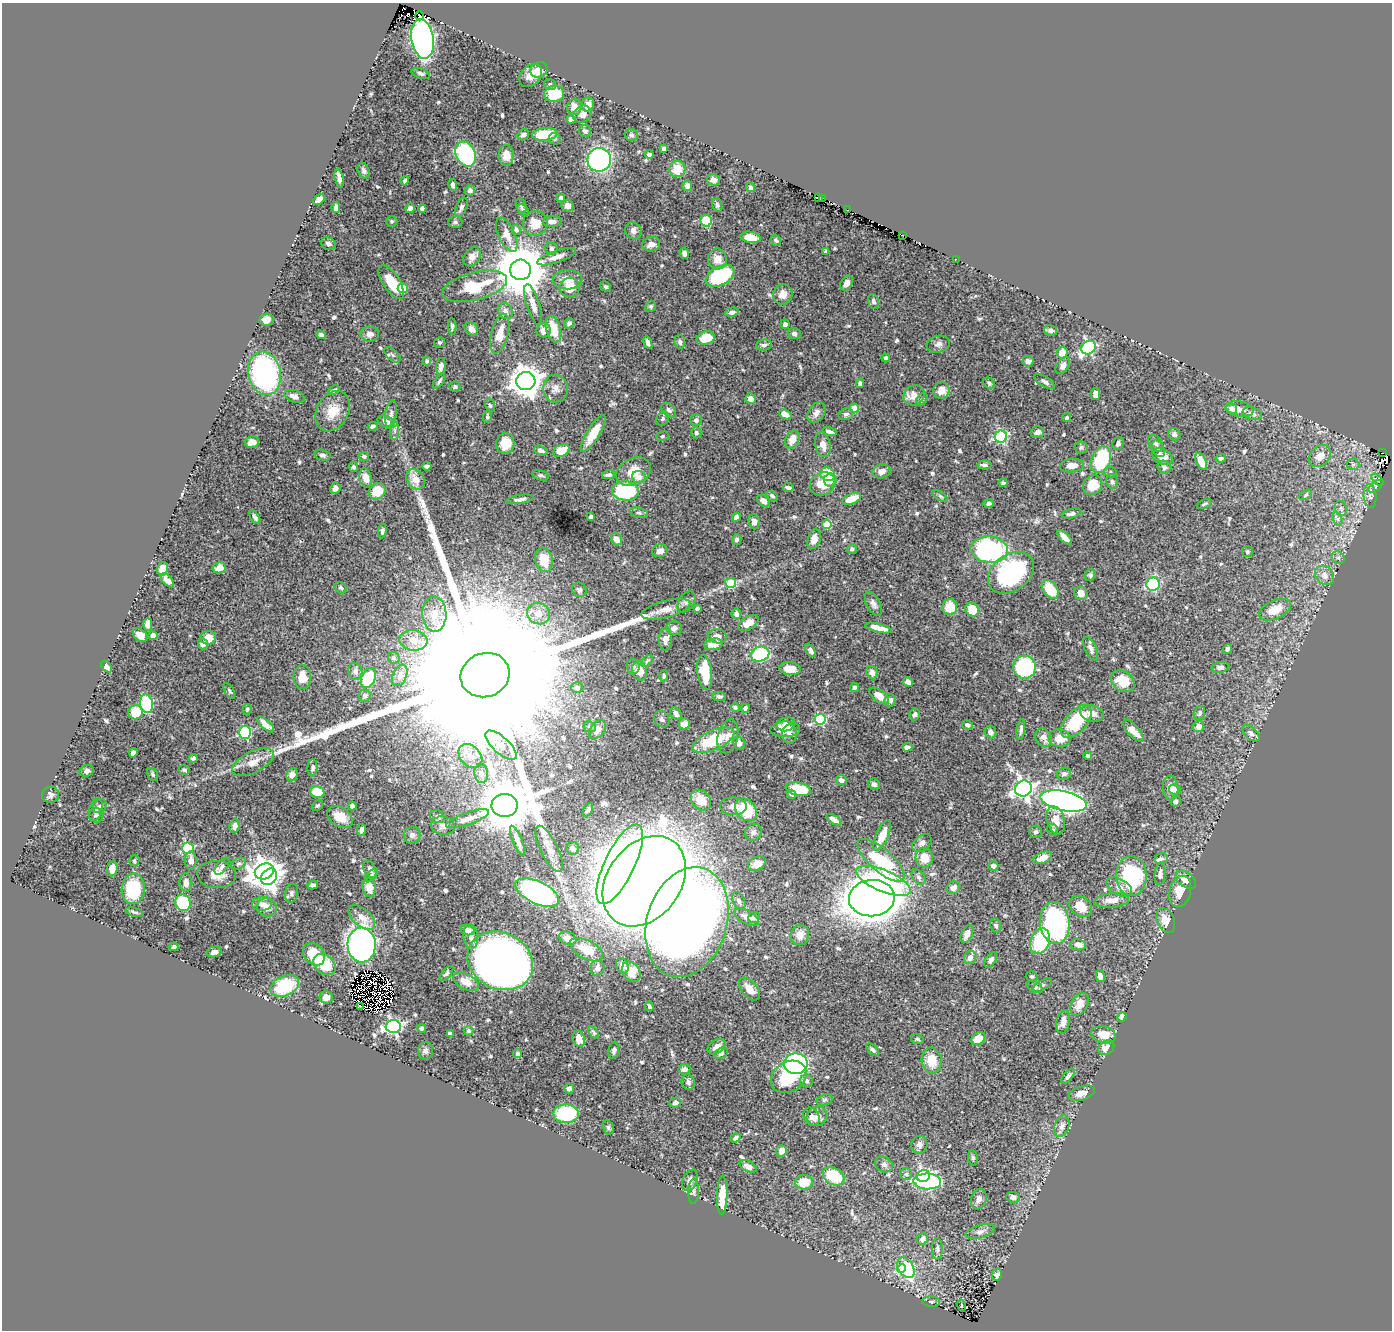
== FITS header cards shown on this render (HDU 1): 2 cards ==
NAXIS1  =                 1390
NAXIS2  =                 1328

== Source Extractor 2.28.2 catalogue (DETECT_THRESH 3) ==
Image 1390 x 1328 px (HDU 1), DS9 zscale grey, 1 PNG px = 1 image px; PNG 1394 x 1332 px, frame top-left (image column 1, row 1328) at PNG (2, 3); each listed source drawn as its Kron ellipse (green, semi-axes under 4 px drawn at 4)
Background 0.746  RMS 0.015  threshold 0.0436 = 3 sigma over >= 5 px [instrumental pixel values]
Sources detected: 631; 3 with non-positive FLUX_AUTO (blend fragments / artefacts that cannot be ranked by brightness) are neither listed nor drawn; of the other 628, the 500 brightest by FLUX_AUTO listed and drawn (128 fainter detections omitted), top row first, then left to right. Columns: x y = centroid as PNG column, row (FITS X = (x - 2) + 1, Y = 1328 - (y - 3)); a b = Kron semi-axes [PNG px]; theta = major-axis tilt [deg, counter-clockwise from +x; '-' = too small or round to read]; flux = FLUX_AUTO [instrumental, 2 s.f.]
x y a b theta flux
419 16 4 2 - 9.6
423 39 20 11 -81 490
539 70 9 7 26 13
421 73 9 5 -17 2.9
531 75 13 9 45 9.8
550 85 6 5 - 2.6
554 94 10 8 6 33
588 105 7 6 - 6.7
574 107 8 7 - 9.6
582 114 10 8 40 7.9
571 119 4 4 - 6.3
585 131 6 5 - 2.9
545 134 13 6 6 39
523 135 6 5 - 2.7
631 135 7 6 - 2.1
555 139 6 5 - 2.1
663 149 4 3 - 2.1
466 154 13 9 -62 140
506 155 10 7 90 11
649 155 4 4 - 3.6
599 160 12 11 - 220
677 169 8 8 - 18
364 170 8 5 -67 2.9
339 178 10 3 -78 4.8
713 180 7 5 -17 6.4
405 181 5 3 - 1.8
453 185 6 3 -79 2.7
687 186 5 5 - 4.2
750 187 5 4 - 2.8
470 190 5 5 - 3.5
818 197 4 2 - 9.7
561 198 4 4 - 2
822 198 3 2 - 15
319 199 6 4 45 6.9
717 205 7 5 -70 2.3
521 206 7 5 -72 2
568 206 6 5 - 5.2
336 207 5 4 - 4.9
461 207 10 5 66 3.3
410 208 5 4 - 3.5
422 208 4 4 - 3.7
523 210 6 4 -45 1.7
848 210 4 2 - 20
392 221 5 5 - 1.9
706 221 6 5 - 35
455 222 7 6 - 2.3
552 222 9 5 1 5.3
535 223 12 12 - 15
516 230 5 4 - 3.3
633 231 9 8 - 5.3
507 235 18 8 -65 11
903 235 3 2 - 6
751 237 10 5 -9 14
776 240 6 4 -53 2
328 244 8 6 -28 2.9
651 244 9 7 14 6.4
551 249 6 6 - 2.3
826 251 4 3 - 2.6
684 253 6 5 - 3.9
472 257 10 7 55 6.4
557 257 20 6 19 7.3
717 259 10 9 - 12
956 259 2 2 - 63
520 270 10 10 - 6600
720 276 15 9 28 79
568 280 14 10 1 10
391 282 19 8 -57 26
847 283 8 5 59 6.2
475 286 33 14 14 41
570 287 10 9 - 17
606 287 5 4 - 1.8
403 288 5 5 - 36
783 294 10 9 - 8.4
873 301 7 5 -74 2.7
533 305 21 6 -73 7.5
651 306 5 5 - 1.8
505 311 8 7 - 4.2
732 312 7 4 14 3.6
266 320 7 6 - 8.4
569 323 5 5 - 2.7
785 324 5 4 - 3.7
452 326 8 4 -88 2.1
471 329 7 6 - 4.6
553 329 14 7 -75 23
544 330 7 7 - 6.6
1051 330 6 5 - 3.5
370 334 9 7 -1 5.1
500 334 20 8 76 14
794 334 7 5 -20 3.3
321 335 5 4 - 3.6
706 338 9 6 16 27
680 342 7 5 -80 3.2
440 343 5 5 - 1.7
648 343 6 4 -70 4.3
938 344 12 8 13 4.8
764 345 8 5 7 3.3
1089 347 8 6 41 140
1062 353 6 5 - 10
392 355 10 5 -43 2.5
886 358 4 4 - 2
427 361 4 4 - 2.3
1028 361 5 5 - 4.2
1063 365 9 6 55 5.1
441 366 8 4 81 4.6
264 373 22 16 -77 180
439 381 8 4 51 2.1
526 381 9 9 - 1400
1045 382 12 5 -32 3.4
860 383 4 4 - 3.2
989 383 6 5 - 1.9
455 387 5 5 - 2
555 389 14 12 -85 7.9
334 390 6 3 27 2.8
941 390 8 8 - 11
1095 394 6 4 90 6.1
914 395 11 10 - 12
294 396 10 6 -19 5.7
751 399 5 5 - 7.4
922 399 7 5 51 2.4
490 406 6 5 - 1.9
854 408 4 4 - 19
1232 409 5 5 - 4.7
1239 409 14 7 -9 7.9
669 410 8 6 -46 3.3
333 411 21 15 61 21
816 413 11 8 56 6
391 414 13 5 82 3.8
785 414 6 4 -26 9.9
846 414 7 5 15 3.2
1252 414 10 6 -15 5.1
487 417 6 4 88 1.9
1067 418 4 4 - 1.8
663 419 7 6 - 2.1
696 420 5 5 - 3.4
386 422 9 6 -25 6.9
373 426 5 3 - 2.5
395 430 9 4 -90 2.9
829 432 7 3 -15 3.7
1037 432 7 5 16 3.4
696 433 6 5 - 2.6
593 434 21 6 59 21
1174 434 6 6 - 3.1
663 436 6 5 - 1.7
1001 437 6 6 - 140
792 439 9 6 65 11
252 442 7 5 13 5.9
505 443 10 9 - 18
1118 443 7 5 68 3.1
1156 444 9 6 -53 2.7
823 445 12 7 -76 7.9
1081 447 6 6 - 2.5
1158 449 9 5 -61 2.8
541 450 7 4 -17 3.8
561 451 8 6 24 19
1383 453 2 2 - 2.7
322 455 8 5 -14 2.8
1320 456 12 9 48 10
364 457 5 4 - 2.3
1162 457 11 7 -32 12
1221 458 5 4 - 1.9
1101 460 14 9 69 70
1201 461 9 5 -66 18
1353 464 6 5 - 2
984 465 7 4 -3 2.9
1072 465 12 7 4 9.6
427 466 5 3 - 1.8
354 467 5 4 - 2.1
1164 467 7 6 - 3.9
881 471 9 7 13 7
633 472 18 13 27 20
1111 472 6 5 - 1.8
828 474 8 6 -32 28
541 475 8 5 -16 2.1
608 475 6 3 11 2.7
639 477 7 6 - 7.6
366 478 10 6 -77 8.9
416 479 11 8 -55 12
830 480 6 6 - 6
1377 480 7 4 -46 2
1112 482 7 5 -85 2.3
1003 483 4 4 - 2
823 484 13 11 28 21
1093 485 10 9 - 23
1376 486 9 4 35 2.2
788 487 5 3 - 3.1
335 488 6 5 - 4.7
377 491 9 7 43 26
625 491 13 9 -4 98
1306 495 7 4 28 1.7
772 496 6 4 -30 2.1
940 496 8 4 -35 1.8
1370 496 12 6 -84 4.4
520 499 14 4 9 4
852 499 10 5 23 18
763 501 7 5 -39 5.9
989 503 5 4 - 2.6
1204 504 8 4 24 1.8
1341 508 8 6 -69 2.9
639 513 9 5 -13 2.3
1071 514 10 4 11 3.5
255 517 7 4 -58 2.9
591 517 4 3 - 2.9
736 517 4 4 - 5.8
1338 519 7 4 -69 2
754 522 7 5 -84 4.2
827 524 4 4 - 38
382 531 7 4 83 2.7
1064 537 9 4 -44 6.4
616 539 6 5 - 8.5
814 539 10 6 74 8.1
737 540 5 5 - 2.4
852 549 5 5 - 2.5
989 550 18 13 -6 150
660 551 7 6 - 5.4
1247 552 5 5 - 1.8
1338 558 7 6 - 2.7
544 560 12 8 -77 24
219 568 7 5 14 7.9
162 569 7 5 77 11
1011 573 25 18 36 120
1090 575 6 5 - 2.5
1324 575 10 8 -48 7
167 580 9 4 -48 6.1
731 583 5 5 - 52
1153 584 7 6 - 73
341 588 7 5 -33 2.6
1050 589 10 7 -53 27
579 590 7 7 - 2.9
1081 593 7 6 - 8.9
686 602 12 7 55 3.6
873 604 13 6 -63 4.5
950 607 8 7 - 21
697 608 4 3 - 1.8
666 609 25 8 15 11
972 610 7 6 - 20
1275 610 17 9 25 18
434 614 18 12 -89 15
538 614 11 10 - 13
736 614 5 4 - 4.5
748 623 11 6 32 12
148 624 6 4 -89 8
674 628 7 7 - 6
878 628 14 4 -14 12
140 635 8 6 -41 7.6
153 635 4 4 - 5.1
717 636 9 7 -8 6.8
208 638 8 7 - 12
665 639 11 7 87 8.8
413 640 14 10 -7 10
203 644 5 5 - 7.1
713 644 9 5 11 8.4
1091 649 13 5 -66 4.5
1227 649 5 4 - 2.3
811 650 7 4 -61 3.4
760 654 9 7 17 85
394 658 6 5 - 2.3
647 661 7 4 45 1.7
633 666 7 6 - 4.4
107 667 7 4 -49 4.1
1025 667 11 11 - 98
1220 667 8 5 11 3.6
790 669 11 6 -5 14
355 671 8 7 - 4.2
640 671 10 7 -77 14
705 672 17 7 -83 42
872 673 7 5 -68 5.2
400 675 11 7 68 5.5
485 675 25 22 21 180000
664 676 5 4 - 2.2
302 677 12 9 -90 14
368 678 11 6 63 49
1123 681 13 9 -35 23
908 682 5 4 - 4.4
854 687 4 4 - 2.8
577 688 6 5 - 2.8
229 691 9 4 -61 1.9
365 695 6 6 - 2.7
719 696 7 4 -7 2.4
879 696 11 6 -37 9.3
890 700 6 6 - 4.1
146 704 9 6 -80 80
735 707 4 4 - 1.9
745 708 4 4 - 2.9
247 709 5 4 - 1.7
135 712 7 7 - 21
1092 713 12 7 -15 7.2
1199 713 7 5 74 2.5
676 714 7 5 -54 3.8
915 714 6 5 - 2.4
662 719 9 7 -55 3.3
820 719 5 5 - 86
1076 721 20 10 49 53
266 724 11 4 -42 7.2
684 724 5 5 - 7.4
786 724 9 6 15 6.9
967 725 6 4 -28 2.4
1199 726 6 5 - 6.3
590 727 6 5 - 1.8
785 729 15 8 2 14
597 730 10 7 52 7.8
1021 730 10 4 83 3
1133 731 14 5 -48 13
245 732 6 6 - 100
990 732 6 5 - 3.4
790 734 10 7 -89 3.9
1251 734 10 5 -41 3.5
728 736 17 10 76 7.7
1043 737 10 7 -57 5.8
1060 738 11 9 -8 15
713 740 22 9 24 44
739 743 7 5 -61 4.2
501 745 19 8 -42 9.3
907 747 5 4 - 3.5
133 753 5 4 - 3.3
470 756 14 10 -46 10
1088 756 4 3 - 2.1
193 758 4 3 - 2.4
253 762 23 10 27 14
313 768 8 5 89 3
184 770 5 5 - 2.4
87 771 7 5 20 3.7
481 773 10 7 -81 4.5
153 774 7 5 -58 2
1064 774 7 6 - 3.3
292 775 6 5 - 7.2
841 780 5 5 - 3.8
874 784 6 5 - 2.6
1023 788 8 8 - 440
1170 788 12 7 -85 10
798 789 12 6 -11 31
1175 789 6 5 - 2.7
317 792 7 6 - 24
791 794 5 4 - 2.1
50 795 8 8 - 3.7
701 800 11 9 -49 16
1064 801 23 9 -13 710
1176 801 5 5 - 3.1
317 805 6 4 40 1.7
505 805 13 11 3 7200
100 806 7 6 - 2.1
352 806 4 4 - 3.4
733 806 13 9 -2 7.2
96 810 11 6 72 4.3
588 810 7 4 62 1.7
746 810 12 9 -46 48
96 815 7 7 - 3.2
340 817 14 9 -33 15
437 817 7 6 - 2.6
468 819 22 6 19 8.6
834 820 8 4 -31 4.4
1056 820 14 9 -75 10
234 826 7 5 76 4
443 826 12 9 -9 5.3
361 830 6 3 82 3
1053 830 6 5 - 2.3
753 832 9 8 - 3.5
1035 832 6 6 - 2.5
412 835 8 8 - 4.1
882 836 16 6 66 17
517 840 16 4 -67 5.8
922 843 11 7 39 4.5
188 848 6 5 - 100
573 848 6 6 - 2.5
549 849 25 9 -64 11
924 858 9 8 - 17
1043 858 10 5 23 9.9
1161 859 7 5 16 2.1
881 860 29 11 -41 72
134 861 6 5 - 1.7
191 861 9 6 90 6.2
238 864 8 5 26 2.5
620 864 43 15 64 520
757 864 9 6 25 6.6
222 866 10 5 53 2.1
993 866 5 4 - 4.7
112 869 7 5 83 6.4
370 869 9 5 -62 2.7
264 871 10 7 23 960
216 874 19 13 -2 16
1160 874 11 5 84 3.5
371 875 8 4 49 1.9
1131 876 20 15 -88 100
269 877 9 7 47 580
918 877 9 5 -52 3
1186 880 11 7 -39 7.9
644 881 49 36 53 3500
884 881 29 11 -23 99
186 883 9 6 -85 6.9
313 885 5 3 - 2.7
369 887 9 6 -82 12
1119 887 14 8 -28 6.2
953 888 7 6 - 5.7
133 889 15 11 87 47
1180 891 16 10 76 18
292 893 9 6 78 2.9
537 893 24 11 -25 260
872 898 23 18 5 2400
1112 900 17 7 6 9.3
739 901 9 6 -65 3.9
183 903 8 7 - 50
262 904 10 7 4 5.4
1081 906 12 9 -37 18
267 907 10 9 - 7.4
134 912 9 4 -14 2.1
362 917 16 8 -41 11
747 917 13 6 -29 7.8
754 918 6 5 - 4.3
1166 920 13 8 -66 11
687 922 56 40 72 1700
1055 923 21 14 -85 170
996 926 7 5 -66 2.6
468 930 7 5 -14 5.8
967 934 9 5 64 7.7
800 935 10 9 - 7.9
471 936 12 7 -83 7.2
568 938 9 6 -22 9.2
1040 941 13 9 70 63
362 945 17 14 -87 460
1078 945 8 5 -11 7
174 947 4 3 - 2.2
586 950 18 9 -27 20
214 952 7 5 14 3.9
314 954 12 9 -48 25
970 958 7 6 - 7
991 960 8 5 55 3.8
500 961 34 28 -27 1200
325 964 12 9 -40 29
622 966 8 6 -68 5.7
597 968 8 7 - 4.4
631 972 11 8 -53 13
446 973 9 4 50 2.1
1032 976 6 5 - 1.7
1100 976 6 4 -77 6.6
466 982 13 7 -26 15
1043 985 10 5 30 2.4
285 986 15 10 25 53
1035 987 8 5 -30 4.3
749 989 13 7 -50 10
326 997 6 6 - 9
1080 1004 12 8 61 9.4
361 1006 2 2 - 2.3
649 1006 5 3 - 2.2
1122 1017 5 4 - 8.6
1063 1022 12 6 80 8
393 1026 7 6 - 250
422 1028 4 4 - 2.7
469 1031 5 5 - 1.7
594 1032 7 4 -57 1.7
450 1034 4 4 - 3.3
1104 1035 12 8 -13 15
978 1038 8 5 32 10
579 1039 8 6 -74 9.5
917 1039 6 5 - 1.8
716 1047 10 6 35 7
1106 1048 8 6 35 12
614 1050 9 5 79 3.3
873 1050 8 4 -43 2.6
425 1051 9 7 87 3.4
721 1053 7 5 34 2.3
518 1054 4 3 - 1.9
932 1060 13 10 -79 20
796 1064 12 10 0 190
684 1069 6 5 - 3.8
1068 1076 9 4 48 2.9
789 1077 19 15 33 49
806 1081 6 6 - 3.3
688 1082 8 6 -74 3.3
569 1089 4 4 - 4.2
1082 1093 14 7 18 8.8
824 1100 8 5 18 1.8
675 1103 6 5 - 3.3
566 1114 13 9 2 60
817 1116 10 9 - 6.2
811 1117 10 7 -57 4.2
1062 1126 11 7 71 4.5
608 1127 7 5 -74 1.9
735 1138 5 4 - 4.3
919 1145 9 8 - 4.7
782 1151 5 5 - 8.5
973 1158 8 5 -79 1.9
884 1164 9 7 -31 3.4
748 1166 9 5 -26 5
906 1174 6 6 - 2.3
834 1176 11 8 -30 48
923 1176 6 6 - 200
690 1180 11 7 66 5.4
927 1181 14 8 -1 150
804 1182 9 7 3 18
693 1191 13 5 88 3.3
722 1195 19 5 88 16
1013 1197 7 5 -4 3.6
979 1199 10 7 72 5
980 1231 15 6 17 5.3
923 1239 6 5 - 4.7
937 1249 11 5 90 2.9
901 1268 4 4 - 18
906 1268 11 7 -60 99
997 1275 6 5 - 2.7
931 1302 9 5 -6 1.9
962 1305 6 3 -77 4.3
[128 fainter detections neither listed nor drawn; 3 non-positive-flux detections neither listed nor drawn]